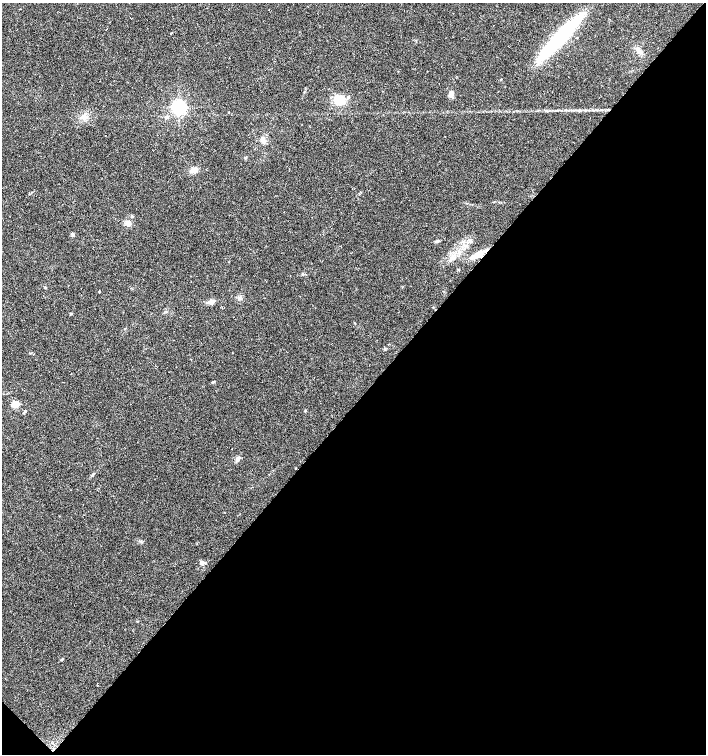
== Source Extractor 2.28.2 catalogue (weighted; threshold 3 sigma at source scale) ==
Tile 15 of 4 x 4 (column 3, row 4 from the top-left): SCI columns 3048-4454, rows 1-1504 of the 6027 x 6022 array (HDU 1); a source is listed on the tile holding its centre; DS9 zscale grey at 2 x 2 block average (1 PNG px = mean of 2 x 2 image px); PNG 708 x 756 px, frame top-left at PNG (2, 3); no overlay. Shown black and unused: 47% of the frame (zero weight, under 2 of 3 exposures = <1% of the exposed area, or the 3 px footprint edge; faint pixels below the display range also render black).
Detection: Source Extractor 2.28.2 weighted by HDU 2 'WHT'; one run over the whole footprint, this tile lists its part. Background 0.0317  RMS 0.0047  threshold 0.0212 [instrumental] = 3 sigma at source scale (4.5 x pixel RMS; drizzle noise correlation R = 1.50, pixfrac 1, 0.0396/0.0396 arcsec/px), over >= 5 px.
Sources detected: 30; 1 cosmic-ray / hot-pixel residue — not listed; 1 inside a brighter listed object's ellipse — not listed separately; the other 28 listed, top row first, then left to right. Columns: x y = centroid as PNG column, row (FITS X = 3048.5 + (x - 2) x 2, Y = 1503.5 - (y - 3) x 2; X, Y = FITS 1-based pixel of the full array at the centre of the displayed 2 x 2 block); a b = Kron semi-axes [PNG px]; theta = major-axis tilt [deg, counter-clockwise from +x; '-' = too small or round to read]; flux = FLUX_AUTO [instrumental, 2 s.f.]
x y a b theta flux
559 38 65 10 46 110
451 94 6 4 80 6.2
339 100 11 9 -2 18
179 107 4 4 - 380
229 112 2 2 - 0.52
84 117 8 5 15 5.5
166 117 5 4 - 1.8
263 140 6 6 - 4.3
245 158 4 3 - 1.1
194 170 8 6 14 5.8
132 216 3 3 - 1.3
128 223 7 6 - 4.8
437 241 5 3 - 1.6
478 255 11 5 22 13
454 258 5 4 - 2.9
45 287 3 2 - 0.74
99 291 2 2 - 0.76
239 298 3 3 - 1.5
211 302 8 4 15 6.5
71 313 3 3 - 1.3
30 353 3 2 - 0.57
213 382 3 2 - 0.87
15 404 3 3 - 41
306 411 3 2 - 0.75
238 458 5 3 - 2.2
92 475 4 3 - 1.3
201 562 5 4 - 2.1
62 660 4 2 - 1
Overlapping masked pixels (flux is a lower limit): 1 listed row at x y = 478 255
Diffuse or blended objects may show on this block-average render without a row.